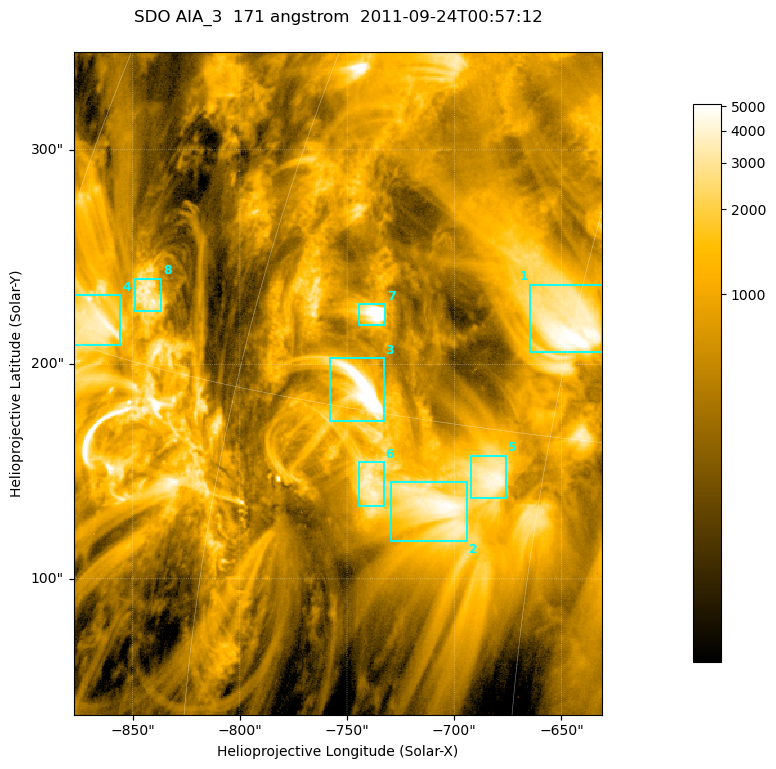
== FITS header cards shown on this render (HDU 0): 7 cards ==
TELESCOP= 'SDO     '           /
INSTRUME= 'AIA_3   '           /
WAVELNTH=                  171 /
WAVEUNIT= 'angstrom'           /
DATE-OBS= '2011-09-24T00:57:12.34' /
CTYPE1  = 'HPLN-TAN'           /
CTYPE2  = 'HPLT-TAN'           /

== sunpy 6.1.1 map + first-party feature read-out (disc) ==
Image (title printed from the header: SDO AIA_3  171 angstrom  2011-09-24T00:57:12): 411 x 515 px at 0.599 arcsec/px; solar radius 956 arcsec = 1595 px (partial field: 2.6% of the solar disc is inside the frame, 100% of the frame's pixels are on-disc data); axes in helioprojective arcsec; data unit not stated in the header (colour bar unlabelled)
Pointing: header CRPIX1/2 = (2051.64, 2049.57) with CRVAL1/2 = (0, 0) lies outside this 411 x 515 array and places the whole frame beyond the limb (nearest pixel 1.41 R_sun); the SolarSoft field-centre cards XCEN/YCEN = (-754.3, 191.1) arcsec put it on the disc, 1313 arcsec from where CRPIX/CRVAL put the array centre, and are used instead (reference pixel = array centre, CRVAL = XCEN/YCEN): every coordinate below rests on XCEN/YCEN
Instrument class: DISC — disc imager (sunpy class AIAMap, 171 A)
Bright regions (active regions / flare kernels): reference = the on-disc median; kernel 3 px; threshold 5 sigma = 2092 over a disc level ~626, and >= 1.15x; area >= 211 px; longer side >= 5 px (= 3 arcsec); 8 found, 8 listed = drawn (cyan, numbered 1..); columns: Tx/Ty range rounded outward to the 2 arcsec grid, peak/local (2 s.f.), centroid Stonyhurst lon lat
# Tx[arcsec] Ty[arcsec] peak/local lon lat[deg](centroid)
1 -666..-630 206..238 9.6 -45 +18
2 -730..-694 116..146 8 -49 +13
3 -758..-732 172..204 17 -54 +16
4 -878..-856 208..232 6.9 -70 +16
5 -692..-676 136..158 7.2 -47 +14
6 -746..-732 134..154 6.3 -52 +13
7 -746..-732 218..228 12 -54 +18
8 -850..-836 224..240 6.8 -67 +17